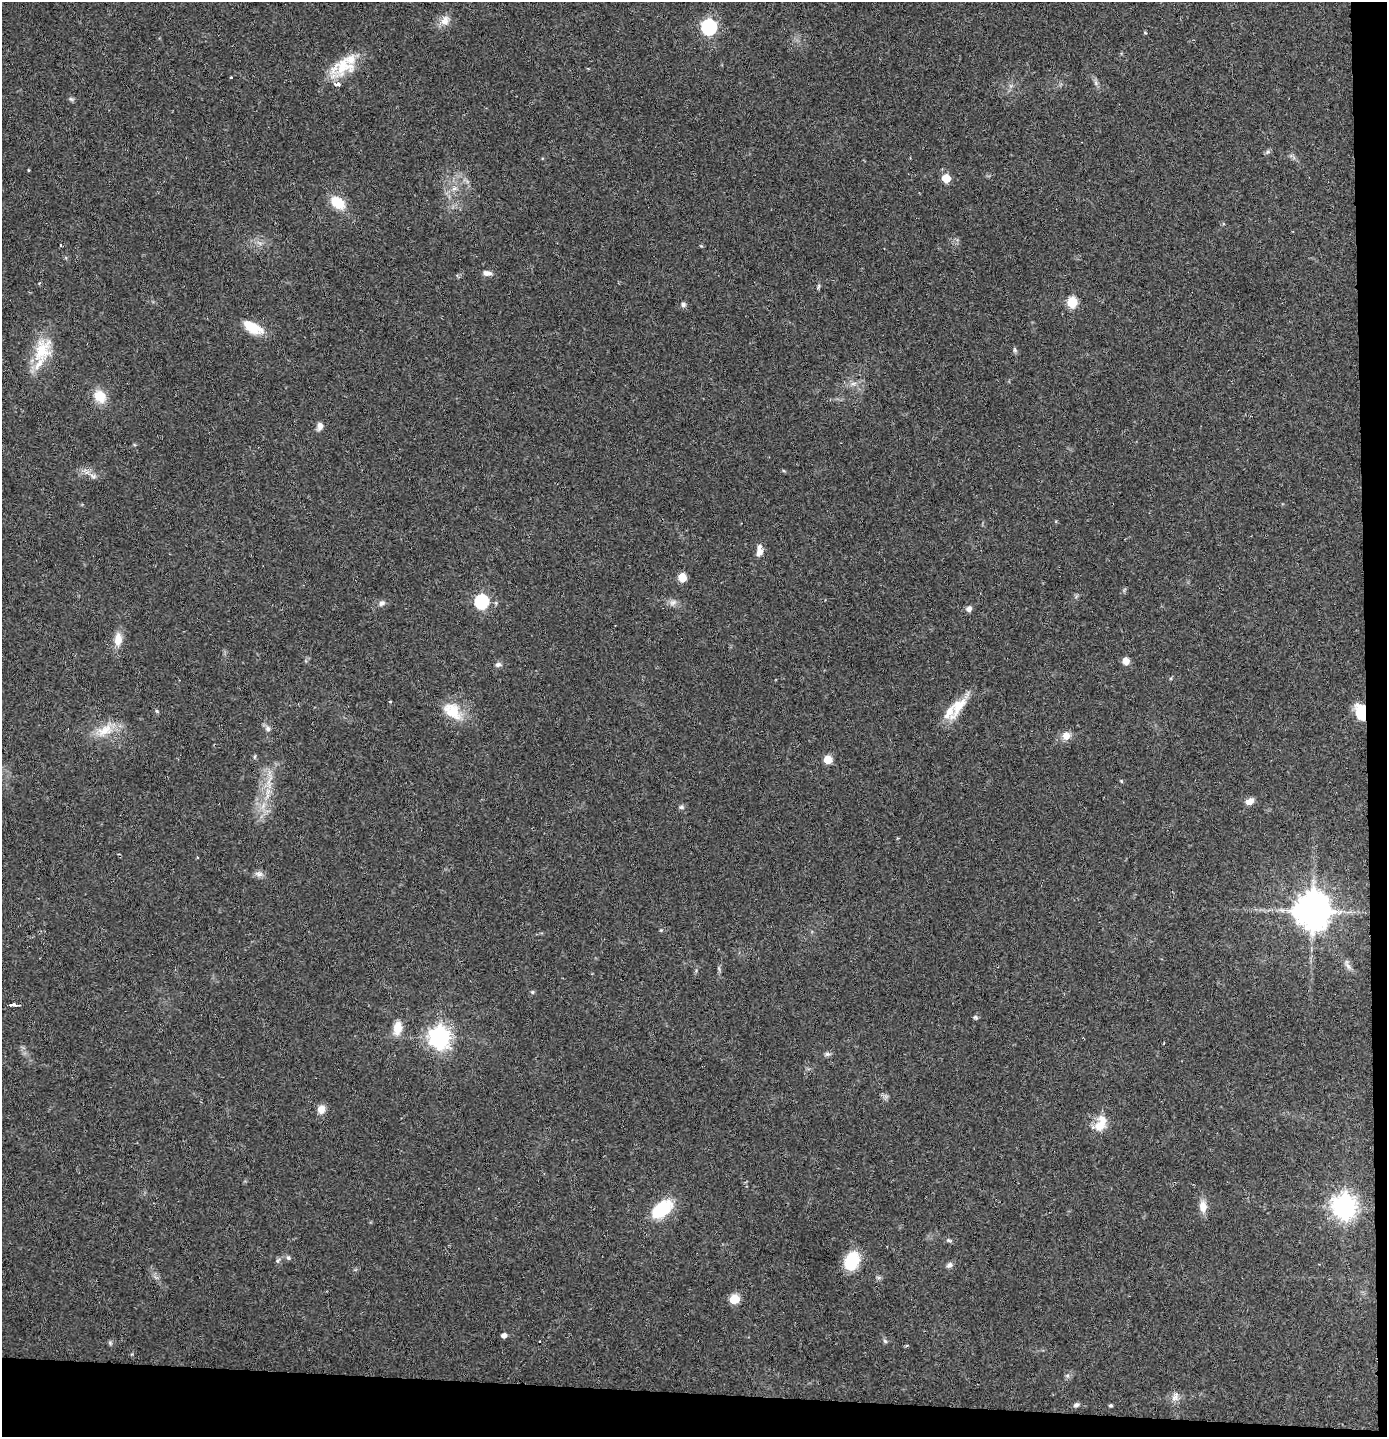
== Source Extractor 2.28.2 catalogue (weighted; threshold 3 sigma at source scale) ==
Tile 9 of 3 x 3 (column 3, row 3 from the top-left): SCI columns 2853-4237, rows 1-1435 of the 4316 x 4304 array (HDU 1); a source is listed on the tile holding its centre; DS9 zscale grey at full resolution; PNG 1389 x 1439 px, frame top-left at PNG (2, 2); no overlay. Shown black and unused: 5% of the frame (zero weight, under 2 of 3 exposures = <1% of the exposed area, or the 3 px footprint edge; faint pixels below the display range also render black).
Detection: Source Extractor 2.28.2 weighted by HDU 2 'WHT'; one run over the whole footprint, this tile lists its part. Background 0.0648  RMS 0.0076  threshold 0.034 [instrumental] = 3 sigma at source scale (4.5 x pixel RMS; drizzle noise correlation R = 1.50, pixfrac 1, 0.05/0.05 arcsec/px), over >= 5 px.
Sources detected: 77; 2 cosmic-ray / hot-pixel residue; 1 long thin detection or spike segment (spike, bleed or trail) — not listed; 3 inside a brighter listed object's ellipse — not listed separately; the other 71 listed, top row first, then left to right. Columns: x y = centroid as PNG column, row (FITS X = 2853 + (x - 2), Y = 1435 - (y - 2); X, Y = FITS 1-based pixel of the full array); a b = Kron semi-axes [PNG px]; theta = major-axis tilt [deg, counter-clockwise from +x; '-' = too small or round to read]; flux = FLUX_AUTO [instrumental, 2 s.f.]
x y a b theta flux
445 20 15 11 57 6.7
709 27 7 6 - 170
1145 33 5 3 - 0.63
344 66 30 24 14 26
231 77 3 3 - 1.3
1096 83 7 4 -72 1.8
71 99 7 4 -43 1.4
1267 152 7 6 - 1.5
28 170 3 3 - 0.83
946 178 5 5 - 23
454 188 6 6 - 2.4
338 203 17 12 -37 17
487 273 11 6 -6 3.6
818 287 8 4 69 1.2
1072 302 6 5 - 41
683 304 6 6 - 2
252 327 25 11 -28 16
42 350 34 22 71 27
1015 350 6 5 - 1.4
853 383 9 4 9 2.4
100 396 15 12 -53 14
320 426 10 7 79 3.8
93 476 10 6 -15 2.8
759 551 14 6 85 6
682 578 5 5 - 21
481 602 7 6 - 110
673 602 11 7 32 3.3
382 603 8 6 23 2.5
969 609 8 7 - 3
118 639 16 9 86 9.2
1126 661 8 7 - 4.9
498 664 8 6 15 2.2
958 707 36 12 56 17
157 711 5 4 - 0.93
452 711 27 17 -41 20
1361 712 18 10 -79 22
268 729 8 6 -48 2.6
105 730 26 14 28 16
1066 736 11 11 - 5.8
255 757 7 3 81 0.97
828 759 5 5 - 19
1121 781 5 4 - 0.8
269 783 20 5 -83 7.7
1249 801 10 7 25 4.6
681 807 7 5 -14 1.6
259 874 12 7 -10 3.4
1313 911 11 11 - 1700
661 930 5 4 - 0.77
532 992 6 4 45 0.98
13 1005 7 3 0 26
975 1017 7 5 -15 1.4
397 1028 13 8 80 13
439 1037 8 8 - 510
827 1054 7 6 - 1.8
321 1109 9 8 - 6.4
1100 1124 24 15 55 13
1203 1206 16 10 -86 6.9
1344 1206 8 8 - 650
662 1209 24 14 39 34
949 1240 8 4 -20 1.4
288 1258 6 5 - 1.6
278 1260 7 4 53 1.4
852 1261 15 12 65 33
949 1265 7 6 - 2.7
734 1299 6 5 - 31
504 1335 5 5 - 3.4
885 1341 6 5 - 1.4
110 1343 6 5 - 1.3
1175 1397 14 9 66 4.7
1076 1405 7 5 33 2
1111 1406 4 4 - 1.2
Overlapping masked pixels (flux is a lower limit): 2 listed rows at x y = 1361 712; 13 1005